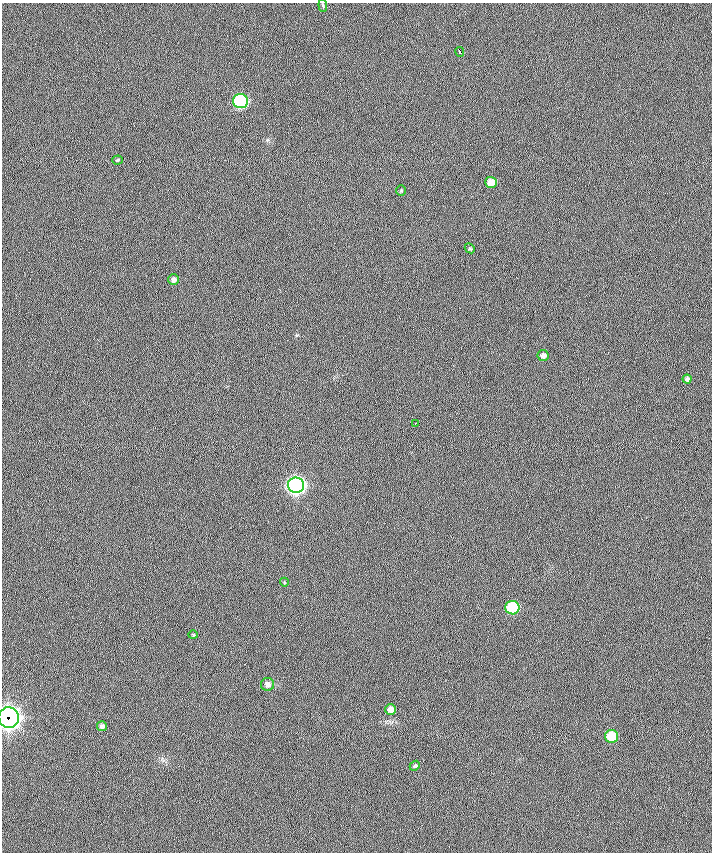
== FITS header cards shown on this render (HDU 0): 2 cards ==
NAXIS1  =                  710 /
NAXIS2  =                  850 /

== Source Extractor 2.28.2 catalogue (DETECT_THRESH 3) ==
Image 710 x 850 px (HDU 0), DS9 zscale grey, 1 PNG px = 1 image px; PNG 714 x 854 px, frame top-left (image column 1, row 850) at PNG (2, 3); each listed source drawn as its Kron ellipse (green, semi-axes under 4 px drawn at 4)
Background 0.525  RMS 7.9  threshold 23.7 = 3 sigma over >= 5 px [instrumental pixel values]
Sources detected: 21; all 21 listed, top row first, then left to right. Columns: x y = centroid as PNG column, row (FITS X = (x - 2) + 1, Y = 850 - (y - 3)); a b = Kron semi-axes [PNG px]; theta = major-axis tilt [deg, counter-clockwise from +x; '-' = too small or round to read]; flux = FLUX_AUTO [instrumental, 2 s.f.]
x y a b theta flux
323 5 6 2 -85 490
460 52 5 3 - 5400
240 101 7 7 - 93000
118 160 5 4 - 610
491 182 6 5 - 6000
401 191 5 4 - 600
470 248 5 4 - 640
173 280 5 5 - 2000
543 355 5 5 - 2200
687 379 4 4 - 1400
415 423 3 2 - 1000
296 485 8 7 - 290000
284 582 4 3 - 390
512 608 7 7 - 46000
193 635 4 4 - 580
268 684 6 6 - 2400
391 709 5 5 - 3800
9 718 10 10 - 470000
102 726 5 5 - 1800
612 736 6 6 - 20000
415 766 5 4 - 730
At the frame edge (FLAGS 8, measured only in part): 1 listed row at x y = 9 718